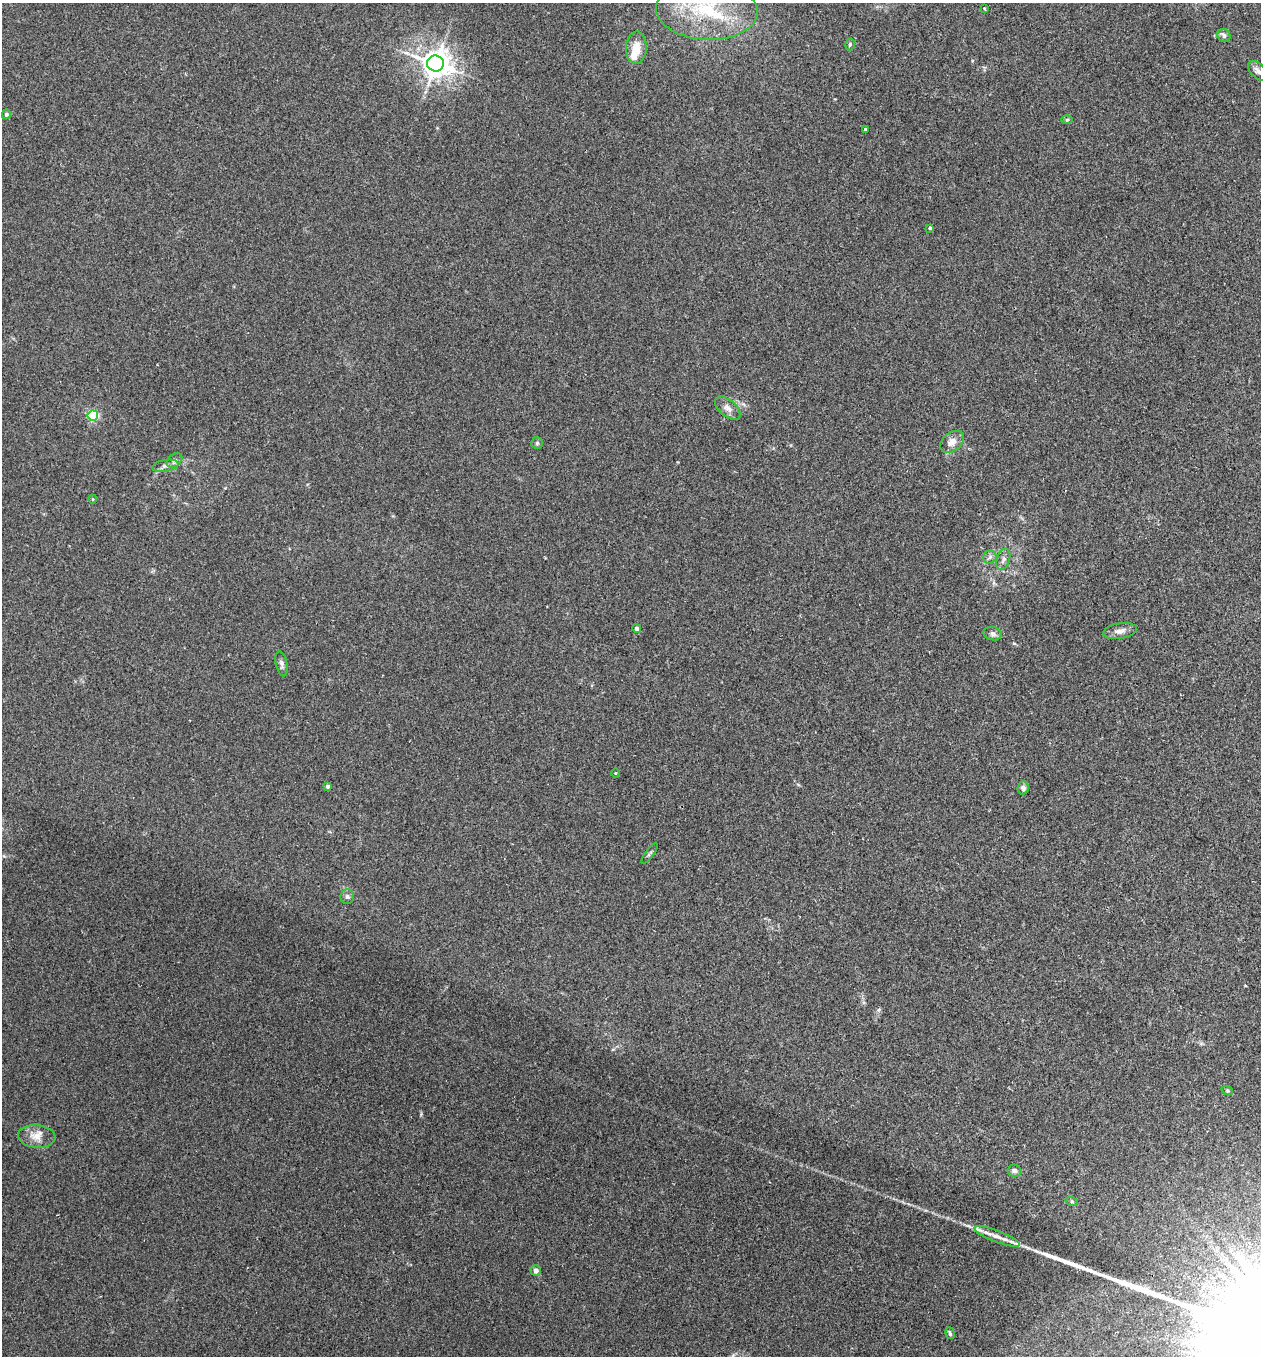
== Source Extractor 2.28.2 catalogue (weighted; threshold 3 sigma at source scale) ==
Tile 6 of 4 x 4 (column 2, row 2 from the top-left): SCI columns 1391-2649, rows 2709-4062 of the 5430 x 5416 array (HDU 1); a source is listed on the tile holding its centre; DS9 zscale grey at full resolution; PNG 1263 x 1358 px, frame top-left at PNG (2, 3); each listed source drawn as its Kron ellipse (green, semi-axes under 4 px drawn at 4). Shown black and unused: <1% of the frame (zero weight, under 2 of 3 exposures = <1% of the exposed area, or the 3 px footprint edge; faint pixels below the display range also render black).
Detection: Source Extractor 2.28.2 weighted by HDU 2 'WHT'; one run over the whole footprint, this tile lists its part. Background 0.034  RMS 0.0054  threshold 0.0242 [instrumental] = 3 sigma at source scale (4.5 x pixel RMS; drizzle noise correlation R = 1.50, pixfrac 1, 0.05/0.05 arcsec/px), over >= 5 px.
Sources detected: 38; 2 inside a brighter listed object's ellipse — not listed separately; the other 36 listed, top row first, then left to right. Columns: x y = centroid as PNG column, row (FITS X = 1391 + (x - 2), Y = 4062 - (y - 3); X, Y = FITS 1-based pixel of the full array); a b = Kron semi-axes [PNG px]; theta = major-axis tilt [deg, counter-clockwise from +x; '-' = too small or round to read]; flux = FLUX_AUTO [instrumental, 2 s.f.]
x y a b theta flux
984 8 4 3 - 0.58
707 10 51 29 -3 43
1224 35 7 6 - 1.4
850 44 6 4 74 0.84
636 48 16 10 88 7.4
435 63 8 8 - 680
1258 71 12 7 -46 2.2
6 114 5 4 - 1.3
1067 120 5 3 - 0.67
865 129 3 3 - 0.77
930 228 4 4 - 0.73
728 408 15 8 -40 3.4
93 415 5 5 - 60
952 442 13 9 39 4.1
537 443 6 6 - 0.95
174 460 9 6 40 1.5
165 466 13 6 9 2.1
93 499 4 3 - 0.36
990 557 7 6 - 1.4
1003 559 11 6 71 2.2
637 628 4 4 - 1.9
1120 631 17 7 10 3.4
993 634 9 6 -14 1.9
282 664 12 5 -78 1.8
615 773 5 3 - 0.44
328 786 4 4 - 1.7
1023 788 6 5 - 2.1
650 853 12 3 54 0.97
347 897 7 6 - 1.4
1227 1090 6 4 -20 0.68
37 1136 18 11 -5 5.9
1014 1170 7 6 - 1.6
1072 1202 6 4 -19 0.71
997 1236 24 5 -21 5.1
536 1270 5 5 - 2.2
950 1333 6 3 -74 0.92
Isophote crosses this tile's border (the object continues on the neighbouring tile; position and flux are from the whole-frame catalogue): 2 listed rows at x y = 707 10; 1258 71